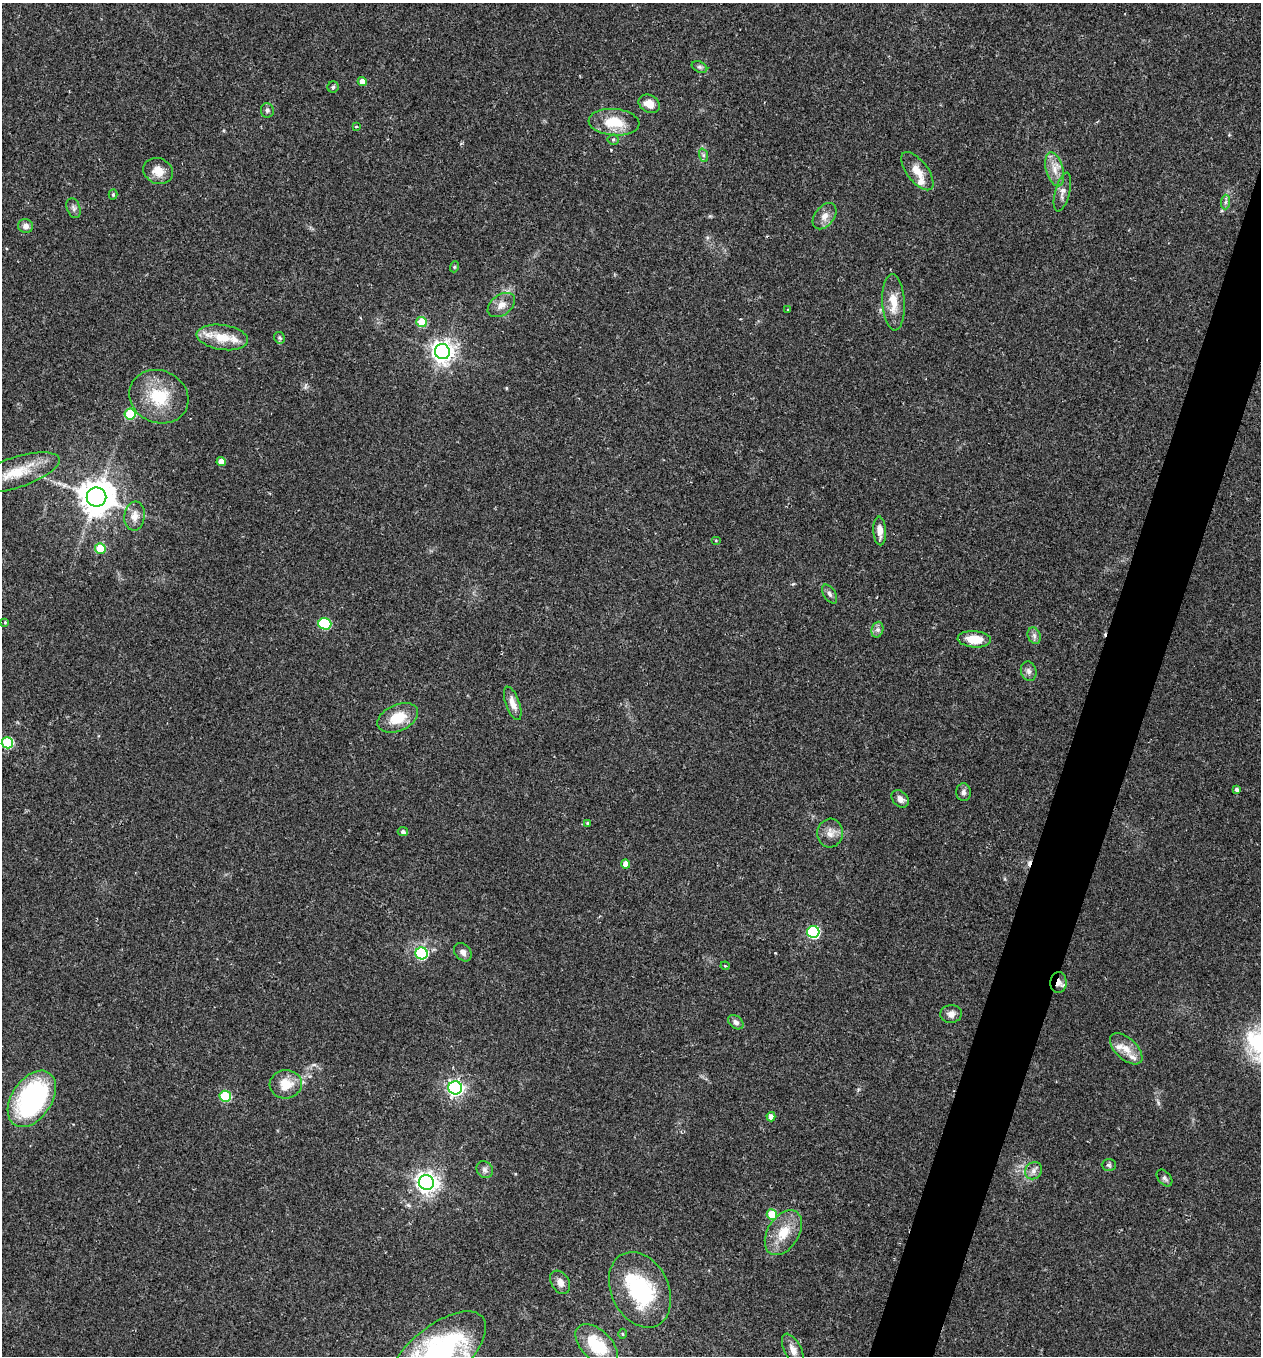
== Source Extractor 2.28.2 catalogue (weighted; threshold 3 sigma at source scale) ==
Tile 10 of 4 x 4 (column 2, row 3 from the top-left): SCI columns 1425-2683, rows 1397-2750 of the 5479 x 5487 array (HDU 1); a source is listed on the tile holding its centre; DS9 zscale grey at full resolution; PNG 1263 x 1358 px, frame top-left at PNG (2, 3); each listed source drawn as its Kron ellipse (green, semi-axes under 4 px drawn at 4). Shown black and unused: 4% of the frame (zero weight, under 2 of 3 exposures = <1% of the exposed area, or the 3 px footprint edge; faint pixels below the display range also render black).
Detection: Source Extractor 2.28.2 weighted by HDU 2 'WHT'; one run over the whole footprint, this tile lists its part. Background 0.0386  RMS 0.0053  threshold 0.0238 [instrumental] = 3 sigma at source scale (4.5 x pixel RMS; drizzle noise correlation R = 1.50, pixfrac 1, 0.05/0.05 arcsec/px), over >= 5 px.
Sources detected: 86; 1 inside a brighter object's white glare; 3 cosmic-ray / hot-pixel residue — neither listed nor drawn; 4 inside a brighter listed object's ellipse — not listed separately; the other 78 listed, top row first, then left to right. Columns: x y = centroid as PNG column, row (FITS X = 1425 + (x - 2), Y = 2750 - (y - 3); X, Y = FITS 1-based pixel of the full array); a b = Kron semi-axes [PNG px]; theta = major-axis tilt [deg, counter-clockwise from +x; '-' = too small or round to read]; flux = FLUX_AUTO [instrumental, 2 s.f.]
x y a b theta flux
699 67 8 5 -26 1.2
362 82 4 4 - 5.5
333 87 5 5 - 0.91
649 104 11 8 -31 5.5
267 110 7 6 - 1.4
614 122 25 13 -4 14
356 126 3 2 - 0.74
613 140 5 5 - 0.74
703 155 7 4 -72 1.1
1055 169 17 8 -74 5.9
158 171 15 12 -26 6.5
917 171 23 10 -52 6.9
1062 192 20 7 75 3.6
113 194 5 4 - 0.71
1225 202 7 4 88 1.2
74 208 10 6 -70 1.8
824 216 15 9 52 4
26 226 8 6 -14 2.7
454 267 5 3 - 0.56
893 302 28 11 -87 10
501 305 15 10 37 4.4
788 310 3 2 - 0.47
422 322 5 5 - 16
222 337 26 12 -8 13
279 338 6 5 - 0.92
442 352 7 7 - 400
159 397 30 26 -24 23
130 414 5 5 - 29
221 462 4 4 - 5
16 473 46 15 18 18
96 497 10 9 - 1200
134 516 14 10 83 5
880 531 14 6 -87 4.9
716 540 5 3 - 0.49
100 549 5 5 - 16
830 594 10 6 -58 1.7
5 622 4 4 - 0.61
325 624 6 5 - 34
877 630 8 5 73 1.7
1034 636 8 6 -70 1.8
974 639 17 8 -4 10
1029 671 10 7 -76 2.2
513 703 17 7 -71 4.8
398 718 21 13 24 13
7 743 6 5 - 37
1236 789 4 4 - 1.5
963 792 9 7 89 1.8
900 799 10 7 -47 3.2
587 823 4 3 - 0.57
403 832 5 4 - 1.5
830 833 14 12 85 5
626 864 4 4 - 4.6
813 932 6 6 - 59
463 952 10 7 -48 2.4
422 953 6 6 - 43
725 966 4 4 - 0.62
1058 982 10 8 87 3.6
951 1014 11 9 7 3.1
736 1022 8 6 -39 1.9
1126 1049 20 10 -43 6.7
286 1084 16 14 6 10
455 1088 7 6 - 180
225 1096 6 5 - 30
32 1099 31 20 56 87
771 1117 4 4 - 3.1
1109 1165 7 5 -2 1
485 1170 9 7 -47 1.9
1033 1171 9 8 - 2.4
1164 1178 10 6 -51 1.4
426 1183 8 7 - 340
772 1215 5 5 - 15
783 1233 24 15 58 13
560 1282 13 8 -58 3.7
640 1290 40 28 -64 46
622 1334 5 3 - 0.56
597 1345 26 15 -44 22
793 1350 18 8 -63 3.9
437 1356 60 28 40 120
Overlapping masked pixels (flux is a lower limit): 1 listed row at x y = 1058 982
Isophote crosses this tile's border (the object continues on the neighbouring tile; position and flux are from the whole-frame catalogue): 1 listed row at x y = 437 1356